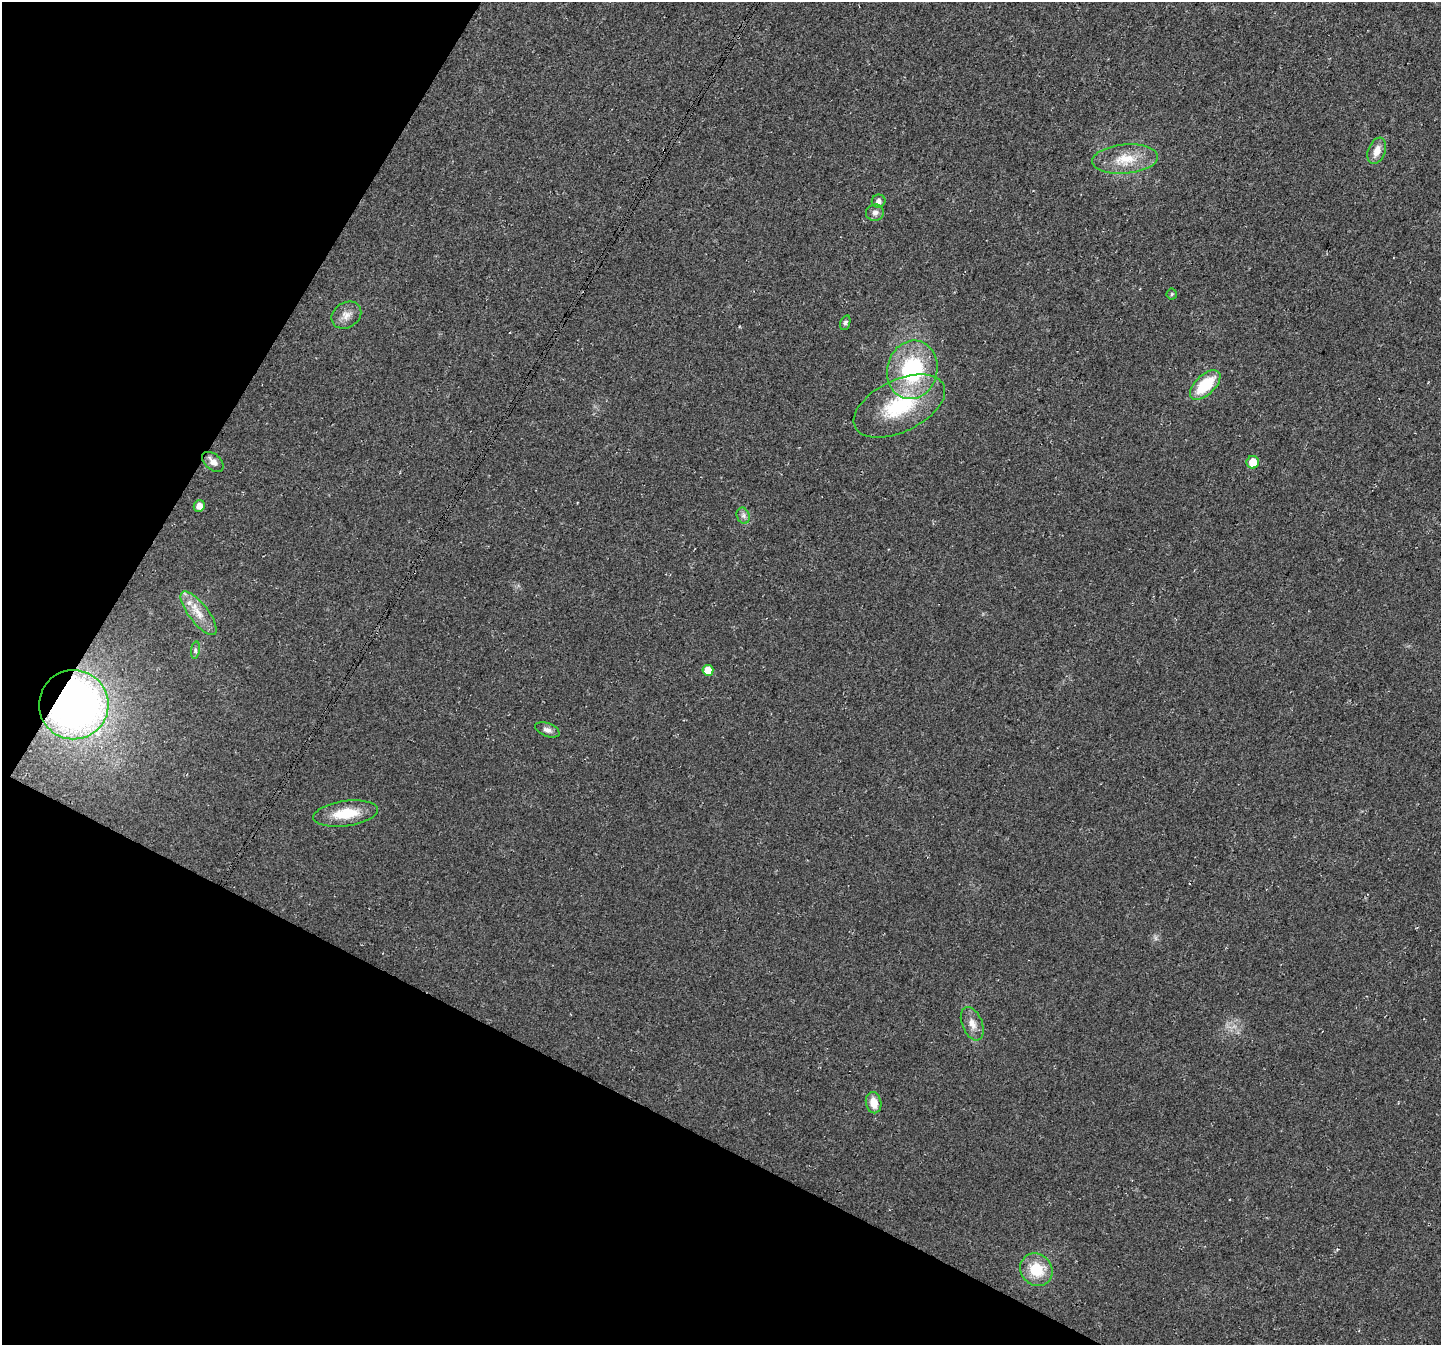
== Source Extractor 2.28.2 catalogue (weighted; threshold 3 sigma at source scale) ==
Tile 9 of 4 x 4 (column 1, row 3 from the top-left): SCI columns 31-1469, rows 1597-2939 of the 5830 x 5942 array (HDU 1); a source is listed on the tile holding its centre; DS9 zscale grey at full resolution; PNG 1443 x 1347 px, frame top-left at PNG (2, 2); each listed source drawn as its Kron ellipse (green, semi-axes under 4 px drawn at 4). Shown black and unused: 26% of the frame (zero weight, under 3 of 4 exposures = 5% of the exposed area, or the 3 px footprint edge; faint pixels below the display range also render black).
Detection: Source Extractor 2.28.2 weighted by HDU 2 'WHT'; one run over the whole footprint, this tile lists its part. Background 0.023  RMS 0.0072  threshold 0.0325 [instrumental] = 3 sigma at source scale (4.5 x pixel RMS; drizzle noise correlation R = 1.50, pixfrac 1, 0.0396/0.0396 arcsec/px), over >= 5 px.
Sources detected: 24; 1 inside a brighter listed object's ellipse — not listed separately; the other 23 listed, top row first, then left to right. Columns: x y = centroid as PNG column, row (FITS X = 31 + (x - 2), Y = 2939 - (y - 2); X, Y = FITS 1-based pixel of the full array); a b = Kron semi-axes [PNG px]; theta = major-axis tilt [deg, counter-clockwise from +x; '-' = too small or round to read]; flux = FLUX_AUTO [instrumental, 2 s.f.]
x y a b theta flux
1377 151 13 8 69 7.2
1125 159 33 14 5 20
879 201 7 6 - 2.7
875 213 9 8 - 3.1
1172 294 5 5 - 1
346 315 16 12 33 6.6
845 323 8 5 71 1.4
912 370 29 25 76 70
1205 385 19 10 43 29
899 406 49 26 26 55
213 462 12 7 -41 5.2
1253 462 6 6 - 11
199 506 6 5 - 5.4
743 516 8 6 -69 2.4
199 613 26 9 -52 11
195 650 9 4 82 1.7
708 670 5 5 - 8.8
74 705 35 34 - 370
547 730 13 6 -21 3.3
346 813 32 12 8 21
972 1024 17 10 -67 6.7
874 1103 10 7 -78 8.8
1036 1270 17 15 -50 21
Overlapping masked pixels (flux is a lower limit): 1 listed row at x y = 74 705